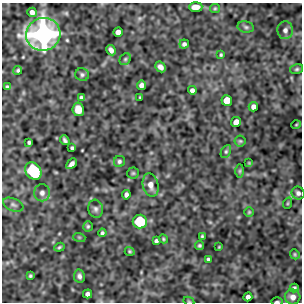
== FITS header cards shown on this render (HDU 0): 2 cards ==
NAXIS1  =                  300
NAXIS2  =                  300

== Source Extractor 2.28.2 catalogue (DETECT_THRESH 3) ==
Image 300 x 300 px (HDU 0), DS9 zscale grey, 1 PNG px = 1 image px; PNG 304 x 304 px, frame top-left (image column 1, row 300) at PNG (2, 3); each listed source drawn as its Kron ellipse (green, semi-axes under 4 px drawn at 4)
Background 0.00817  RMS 0.37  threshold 1.12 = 3 sigma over >= 5 px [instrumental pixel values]
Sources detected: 65; all 65 listed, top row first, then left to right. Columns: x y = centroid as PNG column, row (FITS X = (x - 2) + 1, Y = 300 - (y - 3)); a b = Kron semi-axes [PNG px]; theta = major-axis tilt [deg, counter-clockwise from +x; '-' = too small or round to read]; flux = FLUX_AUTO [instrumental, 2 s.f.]
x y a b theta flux
196 7 7 5 3 200
215 8 5 4 - 29
32 12 4 4 - 110
246 27 8 5 -11 55
285 30 9 7 -88 110
118 32 5 4 - 130
43 34 17 16 - 6300
184 44 4 4 - 58
111 50 5 4 - 110
221 55 4 3 - 31
125 59 6 5 - 42
160 67 6 4 -44 100
297 69 6 5 - 46
18 70 4 4 - 41
82 75 7 6 - 56
141 85 5 4 - 95
7 87 4 3 - 40
192 90 4 4 - 91
140 97 3 2 - 22
81 98 4 3 - 52
227 100 5 5 - 380
253 107 5 4 - 90
78 109 7 5 -82 300
236 122 5 4 - 180
296 125 5 3 - 20
65 140 5 3 - 57
240 141 5 5 - 36
29 142 4 3 - 41
72 148 4 3 - 41
226 152 7 4 63 42
119 161 6 5 - 53
249 163 4 4 - 22
71 164 6 4 45 98
33 171 9 7 -51 2000
240 171 7 4 89 37
133 173 5 5 - 35
151 185 12 7 -77 170
42 193 8 8 - 99
298 193 7 6 - 75
126 195 5 4 - 72
288 203 6 3 71 24
13 205 11 6 -22 77
96 209 9 7 -76 79
249 212 5 4 - 29
140 222 7 7 - 1300
88 226 5 4 - 36
102 233 4 3 - 46
202 236 3 3 - 30
79 237 6 4 -18 27
163 239 5 4 - 32
156 241 4 4 - 56
199 245 4 4 - 39
59 247 5 4 - 33
219 247 3 2 - 19
130 251 5 4 - 34
295 254 5 4 - 33
208 259 3 3 - 36
30 276 4 3 - 34
79 276 6 5 - 74
294 288 4 4 - 47
87 294 5 4 - 75
248 297 4 4 - 84
293 297 8 7 - 150
189 301 5 4 - 27
277 302 5 2 - 33
At the frame edge (FLAGS 8, measured only in part): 2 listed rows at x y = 189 301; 277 302